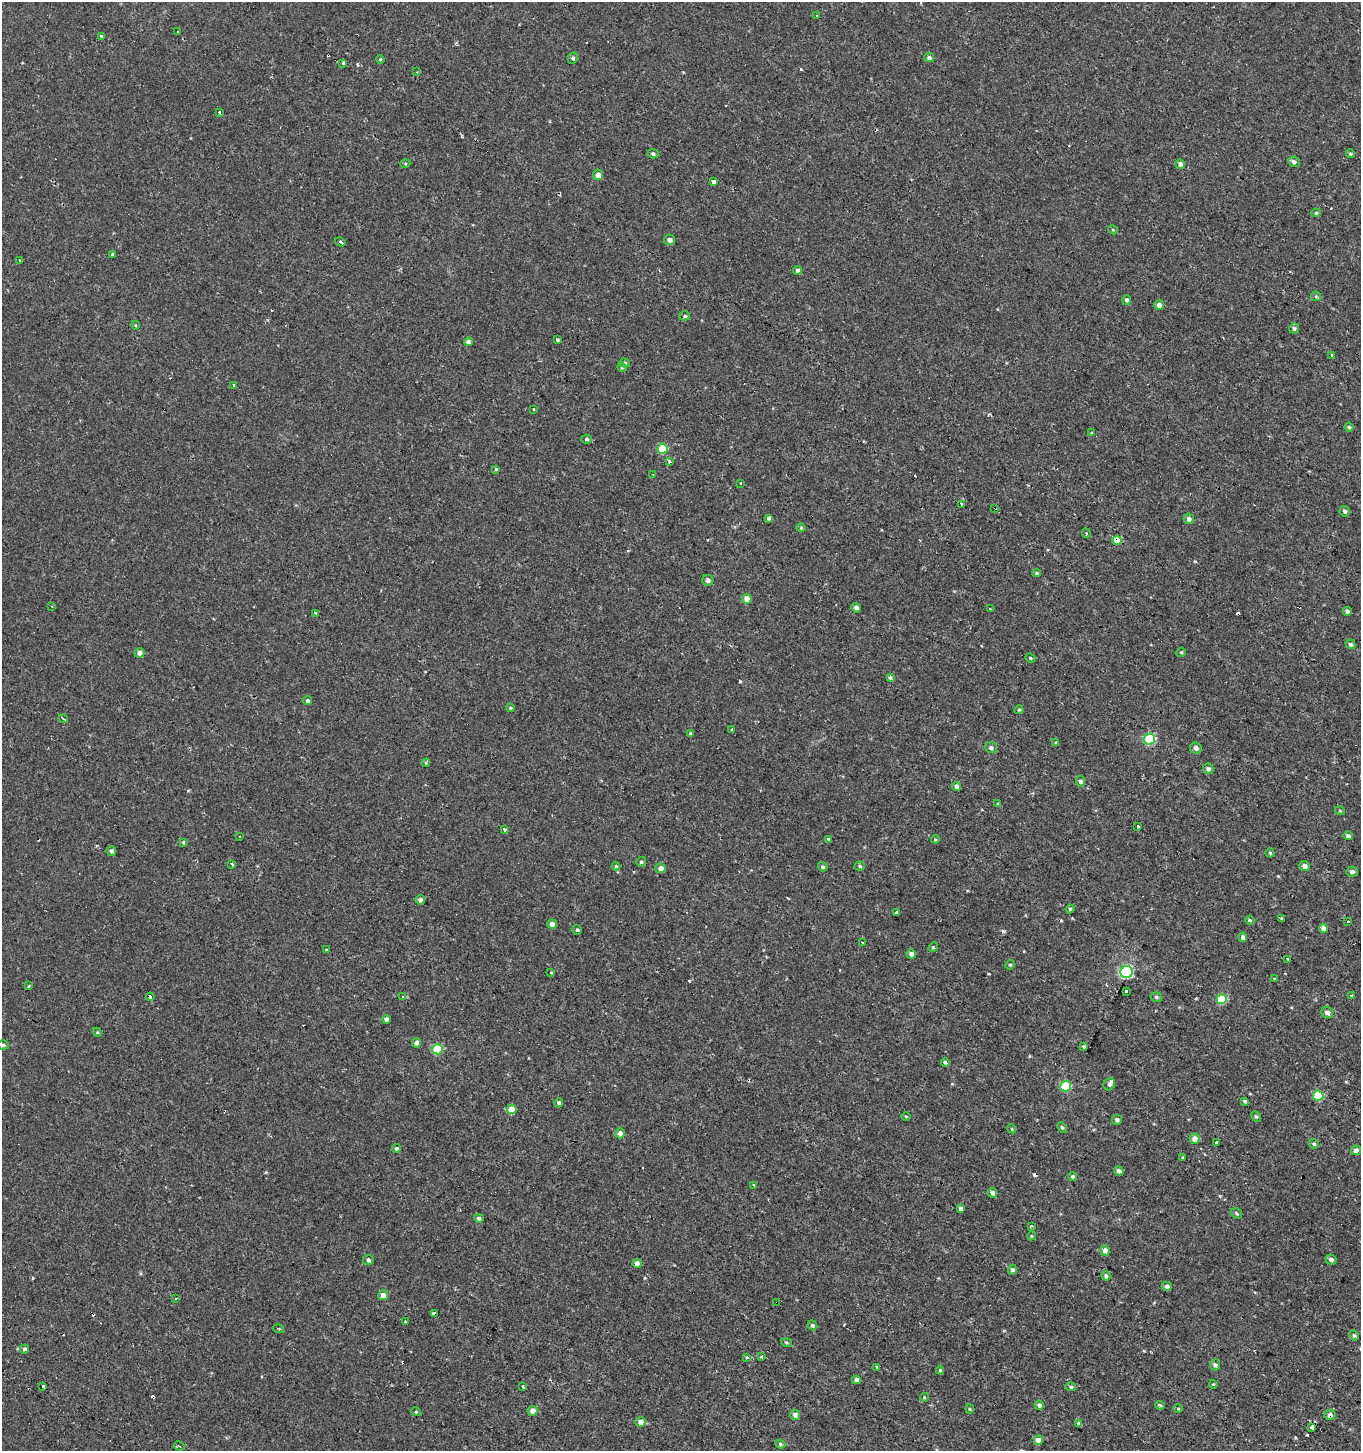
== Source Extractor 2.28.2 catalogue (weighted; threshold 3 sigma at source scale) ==
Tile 6 of 4 x 4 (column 2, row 2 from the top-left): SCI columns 1559-2917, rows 2944-4392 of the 5950 x 5842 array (HDU 1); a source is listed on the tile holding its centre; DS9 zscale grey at full resolution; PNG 1363 x 1453 px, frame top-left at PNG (2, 2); each listed source drawn as its Kron ellipse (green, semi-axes under 4 px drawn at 4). Shown black and unused: <1% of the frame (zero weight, under 2 of 3 exposures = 3% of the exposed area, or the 3 px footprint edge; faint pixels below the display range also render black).
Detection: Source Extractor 2.28.2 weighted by HDU 2 'WHT'; one run over the whole footprint, this tile lists its part. Background -4.14e-04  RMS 0.0023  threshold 0.0104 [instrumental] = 3 sigma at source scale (4.5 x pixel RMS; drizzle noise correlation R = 1.50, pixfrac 1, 0.0396/0.0396 arcsec/px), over >= 5 px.
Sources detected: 235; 33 cosmic-ray / hot-pixel residue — neither listed nor drawn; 1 inside a brighter listed object's ellipse — not listed separately; the other 201 listed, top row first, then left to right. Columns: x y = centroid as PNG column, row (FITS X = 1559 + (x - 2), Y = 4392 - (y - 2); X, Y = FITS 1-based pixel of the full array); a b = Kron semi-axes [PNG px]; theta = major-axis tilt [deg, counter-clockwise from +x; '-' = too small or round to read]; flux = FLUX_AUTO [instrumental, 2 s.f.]
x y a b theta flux
816 15 3 3 - 3
178 32 4 3 - 1.2
101 36 3 3 - 1.6
573 58 5 5 - 0.46
929 58 5 4 - 0.57
380 60 4 3 - 0.2
343 63 4 3 - 2.1
416 72 3 3 - 0.24
219 112 3 3 - 4
653 154 5 4 - 0.47
1350 154 4 4 - 0.34
1294 162 6 5 - 0.84
405 164 5 3 - 0.23
1180 164 5 4 - 0.78
598 175 5 5 - 1.2
714 182 4 3 - 7
1316 213 4 4 - 0.25
1113 230 5 3 - 0.22
669 240 5 5 - 0.91
340 242 5 3 - 2.3
112 254 3 3 - 0.28
19 260 3 3 - 0.32
798 270 4 4 - 0.75
1316 296 5 5 - 0.28
1127 300 5 4 - 0.55
1159 305 5 5 - 1.4
685 316 5 4 - 0.39
135 325 4 3 - 0.19
1294 328 5 5 - 0.57
557 340 4 3 - 1.3
468 342 4 4 - 1.1
1332 356 3 3 - 1.1
625 363 5 4 - 0.37
622 367 5 4 - 0.31
234 385 3 3 - 4.2
534 409 3 3 - 1
1349 427 4 4 - 0.36
1091 433 3 3 - 3.1
586 439 5 4 - 0.47
663 449 5 5 - 8.4
669 462 4 3 - 0.39
496 469 4 4 - 0.25
653 475 3 2 - 0.18
741 484 3 3 - 1.1
962 504 4 3 - 10
995 508 3 2 - 0.43
1345 511 5 5 - 0.51
769 518 4 4 - 0.65
1189 519 5 5 - 0.8
801 528 4 4 - 0.25
1086 533 5 3 - 0.45
1117 540 4 4 - 3.4
1037 573 4 3 - 0.27
708 580 5 5 - 0.77
747 599 4 4 - 2.4
51 606 3 2 - 0.22
856 608 5 4 - 0.79
990 609 3 3 - 0.74
1347 611 4 4 - 0.6
316 613 4 3 - 0.87
1350 644 5 4 - 0.55
1181 652 5 4 - 0.28
140 653 5 5 - 1
1030 658 5 4 - 0.28
890 677 3 3 - 0.98
307 701 5 4 - 0.52
510 708 4 4 - 0.25
1019 710 5 4 - 0.29
63 719 5 2 - 0.43
731 730 3 3 - 0.35
690 733 3 3 - 1.1
1150 739 6 5 - 16
1056 743 4 4 - 0.37
991 748 6 5 - 0.61
1196 748 6 5 - 0.94
426 763 4 4 - 0.29
1208 769 5 5 - 0.7
1081 781 5 4 - 0.85
957 786 4 4 - 0.72
998 804 3 3 - 0.35
1340 811 5 3 - 0.2
1138 826 3 3 - 1.5
504 829 3 3 - 0.58
1348 836 5 4 - 0.62
239 837 3 2 - 0.22
828 839 3 3 - 1.8
935 839 4 4 - 0.26
183 842 4 4 - 0.28
111 851 5 5 - 0.61
1270 853 4 4 - 0.3
641 862 5 4 - 0.48
232 864 3 3 - 1.8
616 866 4 4 - 0.3
860 866 5 4 - 0.3
1305 866 5 5 - 1
823 867 5 4 - 0.41
661 868 5 5 - 1.3
1352 872 6 5 - 0.62
420 900 5 5 - 0.74
1070 909 4 4 - 0.32
896 913 3 3 - 2.1
1282 918 3 3 - 0.39
1250 920 5 4 - 0.3
1348 922 3 3 - 1.2
552 924 5 4 - 1.3
1324 928 4 4 - 1.3
577 930 5 4 - 0.35
1243 937 4 4 - 0.72
862 942 3 3 - 1.8
933 947 5 4 - 0.3
326 949 3 2 - 0.29
911 954 4 4 - 0.96
1288 959 3 3 - 3.1
1010 965 5 4 - 0.31
1126 972 6 6 - 41
551 973 3 2 - 0.37
1275 978 3 3 - 0.39
29 986 3 2 - 0.27
1126 991 3 2 - 0.19
1352 996 4 3 - 2.2
150 997 4 3 - 2.7
403 997 3 3 - 0.27
1156 997 6 4 -17 0.41
1222 999 5 5 - 9.4
1327 1013 6 5 - 0.93
386 1019 4 4 - 0.73
97 1032 5 3 - 0.24
416 1043 5 4 - 0.87
3 1045 5 4 - 0.38
1084 1046 4 3 - 0.32
437 1049 5 5 - 12
945 1062 4 3 - 2.7
1109 1084 6 5 - 0.65
1066 1086 5 5 - 14
1318 1096 5 5 - 8.9
1245 1101 4 3 - 0.4
559 1103 4 4 - 0.6
512 1109 5 4 - 4
906 1116 5 3 - 0.22
1256 1116 5 4 - 0.36
1117 1120 5 5 - 0.62
1062 1127 5 4 - 0.35
1012 1129 4 3 - 0.22
620 1133 5 4 - 1.2
1195 1139 5 5 - 1.6
1216 1143 3 3 - 1
1314 1144 5 4 - 0.36
396 1149 4 4 - 0.39
1356 1150 5 4 - 0.85
1183 1158 3 3 - 0.36
1119 1171 5 4 - 0.73
1073 1176 4 4 - 0.39
754 1185 4 3 - 0.38
992 1193 5 4 - 0.74
960 1208 4 4 - 0.77
1236 1213 6 4 -35 0.36
479 1218 5 4 - 0.49
1031 1226 3 3 - 0.35
1031 1236 4 3 - 0.2
1105 1250 5 4 - 1.2
1331 1259 5 5 - 0.69
368 1260 5 5 - 0.51
637 1263 4 4 - 1.5
1012 1270 5 4 - 0.74
1106 1276 4 4 - 0.55
1167 1286 5 4 - 0.77
383 1295 5 4 - 1.8
176 1299 3 2 - 0.44
777 1303 4 3 - 2
435 1314 3 3 - 18
406 1321 3 3 - 0.88
812 1325 5 4 - 0.45
278 1329 6 3 -16 0.27
1354 1335 5 4 - 0.38
786 1343 5 4 - 0.31
25 1349 4 4 - 0.55
761 1357 3 3 - 0.93
747 1358 4 3 - 1.2
1215 1365 5 5 - 0.52
877 1367 3 3 - 1.8
940 1370 4 4 - 0.37
856 1380 4 4 - 0.89
1213 1384 4 3 - 0.21
523 1386 3 3 - 1.1
43 1387 3 3 - 3
1071 1387 5 4 - 0.44
924 1397 4 3 - 0.16
1039 1405 4 4 - 0.75
1160 1405 4 3 - 0.48
970 1409 4 4 - 0.26
1178 1409 4 3 - 0.2
533 1411 5 5 - 1.4
416 1412 5 3 - 0.22
795 1415 5 5 - 0.9
1330 1415 5 5 - 0.76
640 1422 5 4 - 1.6
1079 1424 4 4 - 0.63
1312 1428 4 3 - 8.2
1038 1440 5 4 - 1.9
780 1444 5 4 - 0.38
179 1446 5 2 - 0.21
Overlapping masked pixels (flux is a lower limit): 7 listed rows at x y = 995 508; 1117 540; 150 997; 777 1303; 435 1314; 1330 1415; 1312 1428